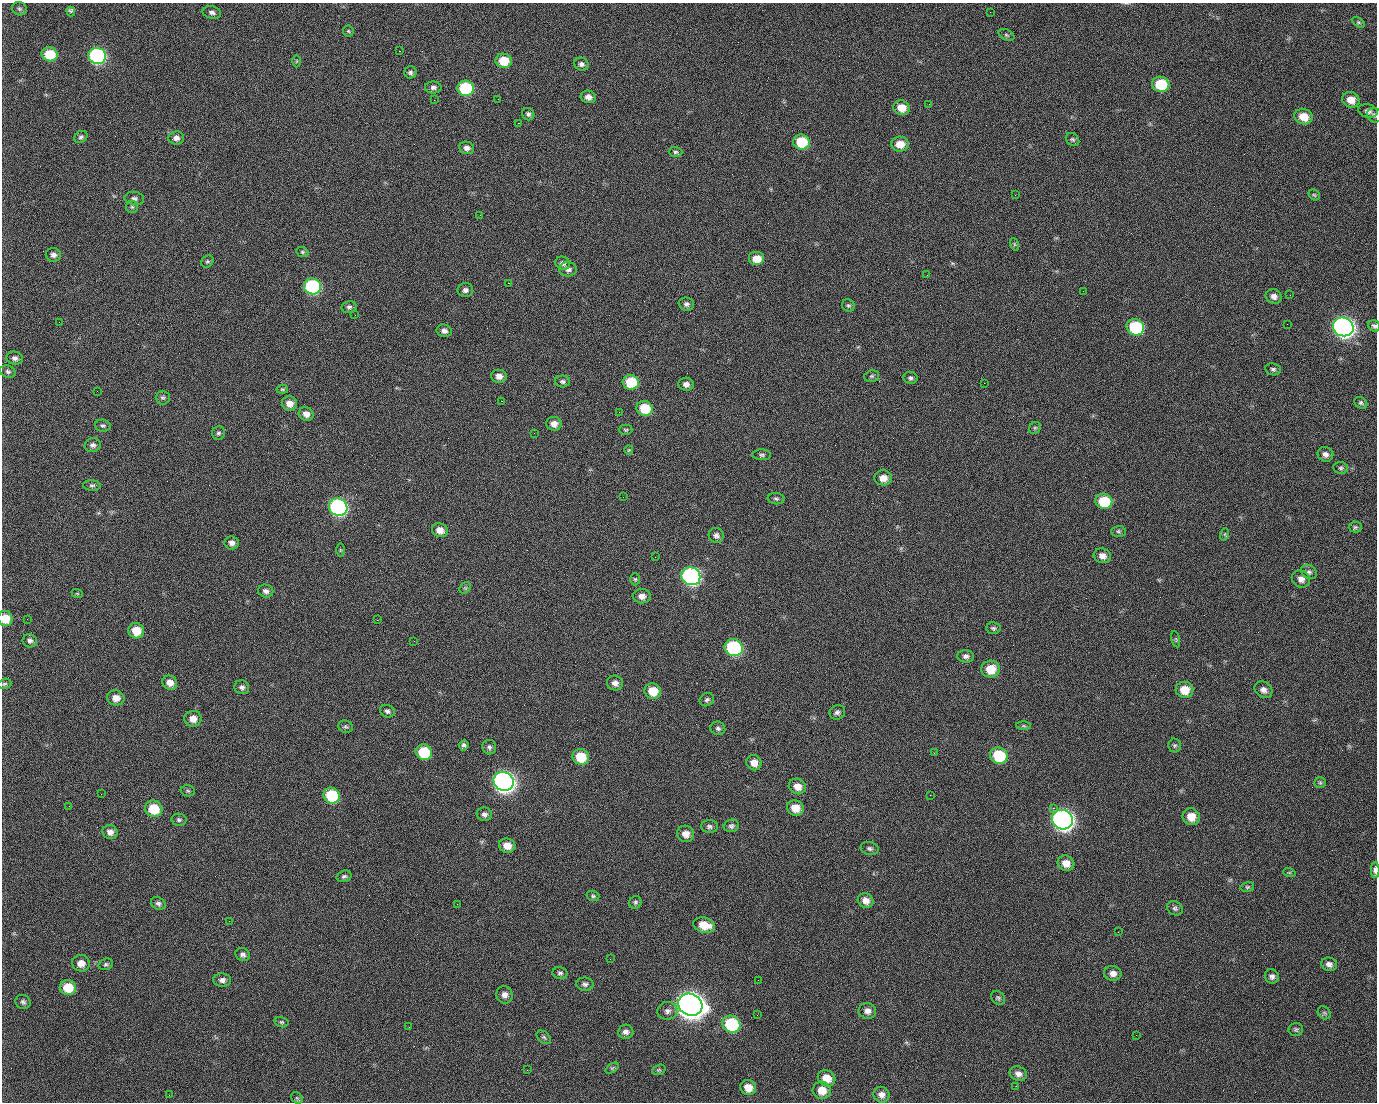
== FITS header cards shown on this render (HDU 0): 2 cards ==
NAXIS1  =                 1375 / length of data axis 1
NAXIS2  =                 1100 / length of data axis 2

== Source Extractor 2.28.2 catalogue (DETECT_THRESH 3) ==
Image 1375 x 1100 px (HDU 0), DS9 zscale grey, 1 PNG px = 1 image px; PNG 1379 x 1104 px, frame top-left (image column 1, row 1100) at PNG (2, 3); each listed source drawn as its Kron ellipse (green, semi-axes under 4 px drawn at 4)
Background 1520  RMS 33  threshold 98.5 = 3 sigma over >= 5 px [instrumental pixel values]
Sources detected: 224; all 224 listed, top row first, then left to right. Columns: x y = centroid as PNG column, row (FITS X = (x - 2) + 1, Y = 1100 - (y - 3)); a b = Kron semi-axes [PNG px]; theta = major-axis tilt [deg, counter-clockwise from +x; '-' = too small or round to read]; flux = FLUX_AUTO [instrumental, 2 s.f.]
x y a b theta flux
19 9 7 6 - 4.8e+03
71 12 5 3 - 6.9e+03
212 12 9 6 -13 8.1e+03
990 12 2 2 - 2.2e+03
1358 22 7 4 -31 3.4e+03
348 31 6 5 - 3.4e+03
1006 35 8 5 -27 4.3e+03
399 51 2 2 - 2.5e+04
50 54 8 7 - 6.8e+04
97 56 9 8 - 4.6e+05
297 61 6 4 89 2.9e+03
504 61 8 7 - 5.4e+04
581 64 7 6 - 7.6e+03
410 72 6 6 - 5.4e+03
1161 84 8 7 - 9.6e+04
433 87 8 6 -1 7.2e+03
465 88 8 7 - 1.6e+05
588 97 7 6 - 1.2e+04
498 99 2 2 - 1.2e+03
434 100 2 2 - 4.7e+03
1351 100 9 7 -19 2.4e+04
929 104 2 2 - 9.7e+02
901 108 8 7 - 3.2e+04
1368 111 10 6 -12 9.6e+03
528 114 6 6 - 5.7e+03
1375 115 8 7 - 6.1e+03
1303 117 9 7 -19 3.3e+04
518 123 2 2 - 3.6e+04
81 137 7 5 36 5.2e+03
176 138 7 6 - 9.9e+03
1072 139 7 5 -43 4.4e+03
801 142 8 7 - 8.5e+04
900 144 9 7 -3 2.9e+04
467 148 7 6 - 9.7e+03
675 152 7 5 -1 4.6e+03
1015 195 2 2 - 7.6e+03
1314 195 6 5 - 3.3e+03
134 198 10 6 -8 6.9e+03
132 207 6 6 - 4.0e+03
480 215 2 2 - 8.8e+02
1014 244 6 4 -71 3.2e+03
302 252 6 4 -22 3.4e+03
53 255 7 6 - 8.7e+03
757 259 8 7 - 3.0e+04
207 261 7 5 35 3.7e+03
563 263 7 6 - 8.2e+03
568 269 9 7 -1 9.8e+03
927 275 2 2 - 9.1e+02
508 283 2 2 - 5.7e+04
312 286 9 8 - 2.9e+05
465 290 8 7 - 8.0e+03
1083 291 2 2 - 3.8e+03
1290 295 2 2 - 2.5e+03
1274 296 8 7 - 1.1e+04
686 304 8 6 -3 6.4e+03
848 305 6 6 - 4.3e+03
349 307 7 6 - 5.5e+03
355 315 2 2 - 1.1e+03
59 322 2 2 - 1.4e+03
1287 324 2 2 - 1.3e+03
1374 326 6 5 - 4.9e+03
1135 327 9 8 - 1.7e+05
1343 327 10 9 - 1.3e+06
444 331 8 6 -12 8.9e+03
15 358 8 6 -12 8.6e+03
1273 369 8 6 -8 5.6e+03
8 372 8 6 -21 5.3e+03
499 376 8 6 -12 1.4e+04
872 376 7 5 15 4.3e+03
910 378 7 6 - 5.6e+03
562 381 7 6 - 5.7e+03
631 382 8 7 - 8.6e+04
984 383 2 2 - 1.7e+04
686 384 7 6 - 1.1e+04
282 389 6 4 7 2.8e+03
97 391 2 2 - 1.3e+03
163 397 7 7 - 5.2e+03
501 401 3 2 - 5.8e+04
289 403 8 7 - 1.9e+04
1361 403 7 5 -35 4.5e+03
645 408 8 7 - 6.4e+04
619 412 2 2 - 1.1e+03
306 414 7 7 - 1.4e+04
554 424 7 7 - 1.3e+04
103 426 8 6 -7 4.8e+03
1035 428 6 5 - 3.8e+03
626 430 7 5 -1 3.6e+03
218 433 7 6 - 4.9e+03
534 433 2 2 - 9.4e+02
93 445 8 7 - 7.7e+03
629 450 5 4 - 2.4e+03
1325 454 8 7 - 9.2e+03
762 455 9 5 -1 5.1e+03
1341 468 7 6 - 4.7e+03
883 478 9 7 -4 2.0e+04
92 485 9 5 -5 5.1e+03
623 497 2 2 - 3.5e+03
776 499 8 5 -8 5.0e+03
1104 501 8 7 - 8.3e+04
338 507 9 8 - 5.2e+05
1355 527 6 5 - 4.0e+03
440 530 8 7 - 1.9e+04
1118 531 7 5 1 4.2e+03
1225 534 6 4 72 2.9e+03
716 535 8 7 - 8.6e+03
232 543 7 6 - 9.3e+03
340 550 6 4 -90 2.8e+03
1102 556 9 7 -17 1.3e+04
655 557 2 2 - 8.9e+02
1309 572 8 6 -34 6.2e+03
691 576 10 9 - 6.2e+05
635 579 6 5 - 3.7e+03
1301 579 9 8 - 1.2e+04
465 588 6 5 - 3.5e+03
266 591 8 6 -13 7.5e+03
77 593 6 3 -19 2.0e+03
642 596 9 7 -6 1.3e+04
5 619 7 7 - 3.9e+04
27 619 3 2 - 2.2e+03
377 620 2 2 - 1.3e+04
993 628 7 6 - 4.7e+03
136 631 8 7 - 3.7e+04
1176 639 8 3 -77 2.6e+03
30 641 7 6 - 7.0e+03
414 641 2 2 - 9.6e+02
734 648 9 8 - 2.9e+05
966 656 8 6 -4 7.8e+03
991 669 9 8 - 4.3e+04
170 683 8 7 - 1.8e+04
615 683 8 7 - 1.1e+04
4 684 7 5 15 3.7e+03
242 687 7 7 - 7.0e+03
1184 690 9 8 - 3.6e+04
1263 690 9 7 -35 1.1e+04
653 691 8 7 - 4.1e+04
116 698 9 7 -12 1.8e+04
707 700 7 6 - 5.3e+03
387 711 7 6 - 6.3e+03
837 712 8 7 - 7.4e+03
193 719 8 8 - 1.9e+04
1024 726 7 4 -1 3.2e+03
346 727 7 6 - 4.6e+03
718 728 7 6 - 5.8e+03
464 745 5 4 - 5.2e+03
1175 745 7 6 - 4.4e+03
489 747 7 7 - 6.2e+03
424 752 8 7 - 8.9e+04
934 753 3 2 - 2.2e+03
999 756 9 8 - 1.1e+05
581 757 8 7 - 6.5e+04
754 763 8 7 - 1.9e+04
504 781 10 9 - 1.4e+06
1320 783 6 5 - 3.8e+03
797 786 9 7 -24 2.1e+04
188 791 7 5 -14 4.0e+03
101 794 2 2 - 2.8e+03
332 795 8 7 - 1.3e+05
930 795 2 2 - 9.4e+03
69 806 2 2 - 7.8e+02
795 808 8 7 - 2.8e+04
1053 808 2 2 - 1.9e+04
154 809 9 8 - 6.7e+04
484 814 8 6 -14 7.4e+03
1191 817 9 8 - 2.9e+04
179 820 7 6 - 4.6e+03
1062 820 10 9 - 1.3e+06
709 826 8 6 0 6.3e+03
731 826 8 6 15 6.2e+03
110 832 7 7 - 1.2e+04
686 834 8 8 - 1.9e+04
507 846 8 7 - 2.5e+04
870 848 9 6 -14 6.1e+03
1066 863 8 7 - 2.1e+04
1375 870 8 4 -90 1.1e+04
1289 872 6 4 -18 2.9e+03
344 876 8 5 17 5.0e+03
1247 887 7 5 14 3.4e+03
593 896 6 5 - 4.0e+03
866 900 8 7 - 1.6e+04
635 902 6 6 - 4.7e+03
158 903 8 6 -28 6.3e+03
457 904 3 2 - 1.8e+03
1175 908 8 6 -38 5.9e+03
229 921 2 2 - 8.6e+02
704 925 11 7 -14 3.9e+04
1118 932 3 2 - 3.0e+03
243 954 7 6 - 7.2e+03
610 959 2 2 - 3.1e+03
81 963 9 8 - 1.7e+04
106 964 7 5 19 4.6e+03
1329 964 8 6 -19 9.6e+03
560 973 7 6 - 5.2e+03
1113 973 8 7 - 1.3e+04
1272 976 7 7 - 7.5e+03
222 980 9 6 -3 9.0e+03
758 980 2 2 - 1.9e+03
585 984 8 6 -8 6.7e+03
68 987 8 7 - 5.3e+04
505 995 9 8 - 1.2e+04
998 998 8 6 -49 4.8e+03
23 1002 8 7 - 6.1e+03
690 1005 12 10 -27 3.1e+06
667 1011 10 9 - 1.1e+04
867 1011 9 8 - 1.2e+04
1324 1013 7 6 - 4.3e+03
757 1015 2 2 - 1.6e+03
281 1022 7 5 -14 3.8e+03
731 1024 9 8 - 1.7e+05
409 1027 2 2 - 1.0e+03
1296 1029 7 6 - 4.8e+03
626 1032 8 7 - 9.3e+03
1136 1035 2 2 - 9.2e+02
544 1037 8 5 -40 4.9e+03
612 1068 7 4 36 3.3e+03
527 1070 2 2 - 1.2e+03
659 1070 7 5 19 3.7e+03
1018 1074 9 7 -23 1.1e+04
827 1078 9 8 - 3.2e+04
1016 1086 2 2 - 1.4e+03
748 1087 8 7 - 2.7e+04
822 1090 9 8 - 3.3e+04
169 1095 2 2 - 6.2e+03
881 1095 8 7 - 1.3e+04
297 1098 6 5 - 3.6e+03
At the frame edge (FLAGS 8, measured only in part): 4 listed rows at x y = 1375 115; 1374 326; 5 619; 1375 870